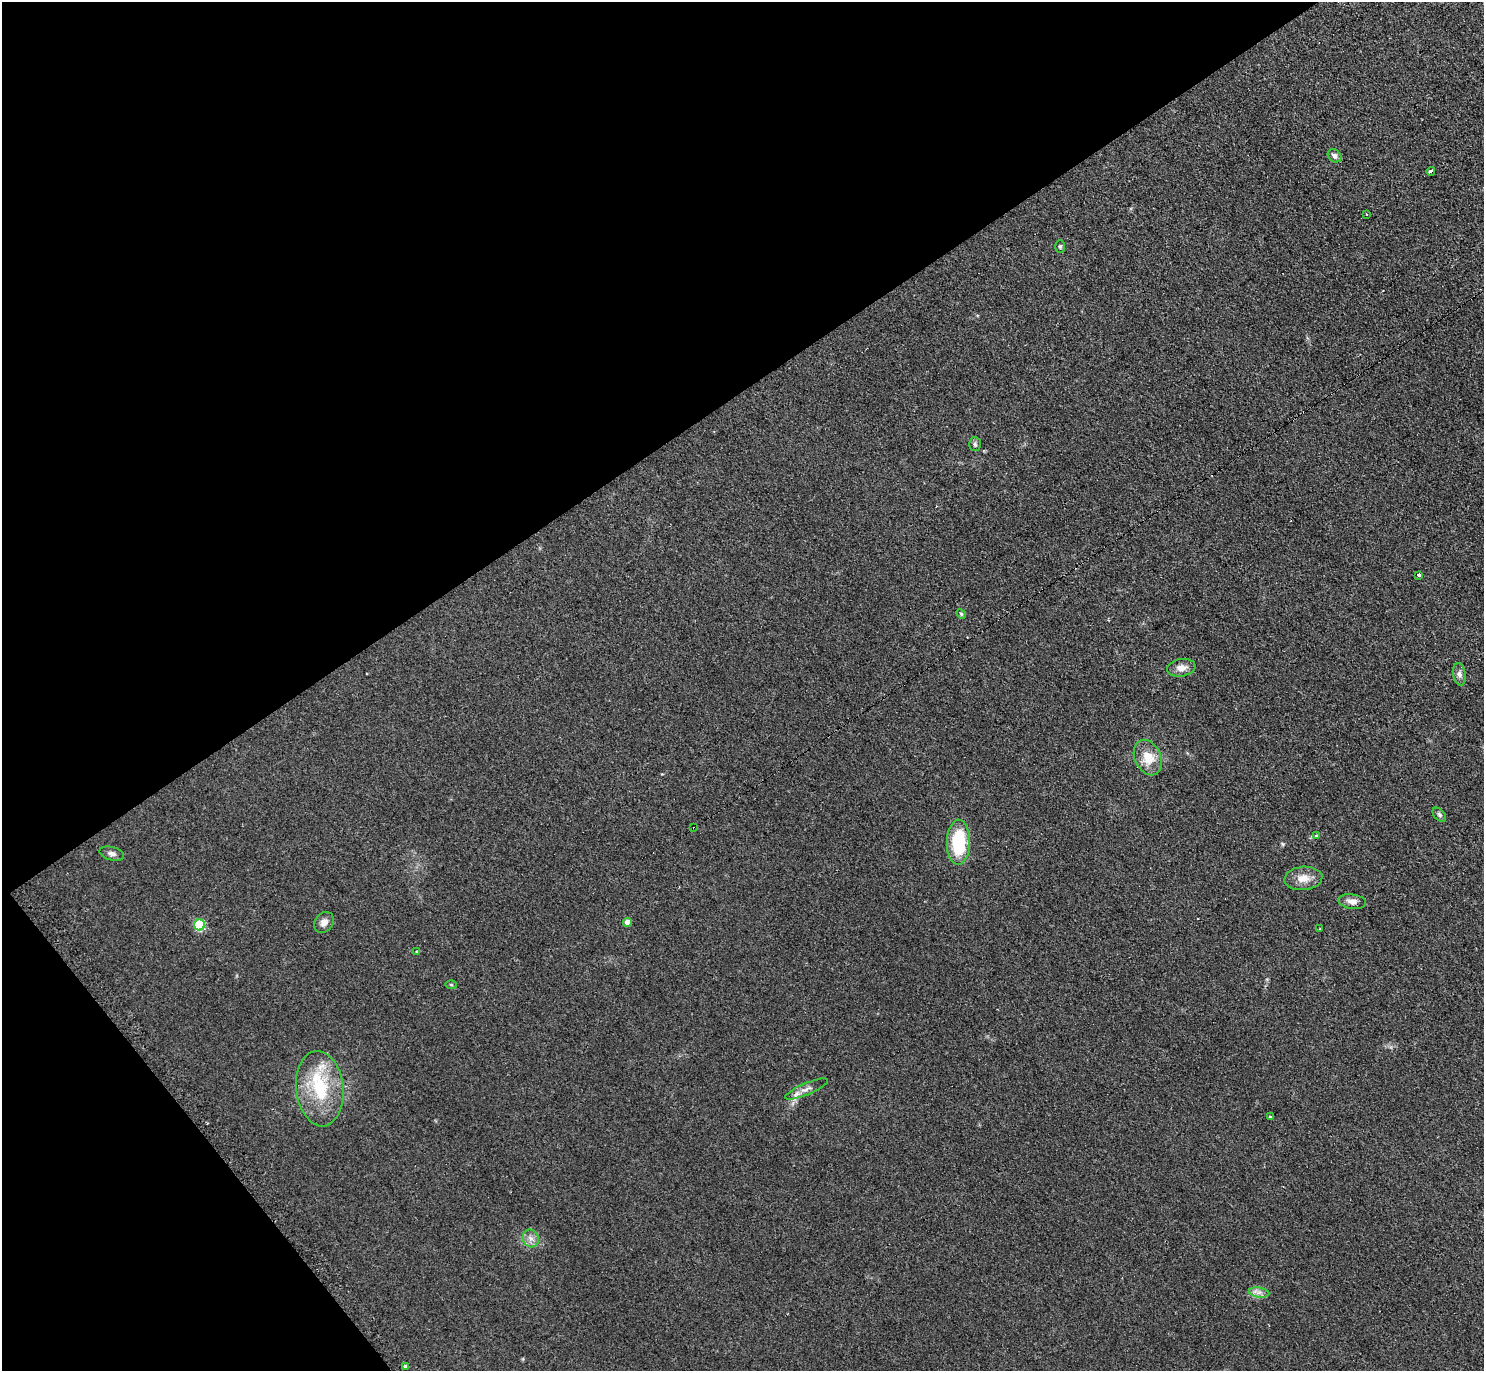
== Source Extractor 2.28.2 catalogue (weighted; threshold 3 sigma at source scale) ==
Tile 5 of 4 x 4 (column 1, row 2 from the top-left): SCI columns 7-1488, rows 2896-4264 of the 5951 x 5939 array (HDU 1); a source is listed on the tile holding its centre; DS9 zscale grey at full resolution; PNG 1486 x 1373 px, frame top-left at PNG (2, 2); each listed source drawn as its Kron ellipse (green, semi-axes under 4 px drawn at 4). Shown black and unused: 34% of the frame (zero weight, under 2 of 3 exposures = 2% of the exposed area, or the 3 px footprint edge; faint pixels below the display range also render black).
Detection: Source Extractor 2.28.2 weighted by HDU 2 'WHT'; one run over the whole footprint, this tile lists its part. Background 0.14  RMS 0.013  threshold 0.0567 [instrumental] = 3 sigma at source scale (4.5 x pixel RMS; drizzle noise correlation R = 1.50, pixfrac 1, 0.05/0.05 arcsec/px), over >= 5 px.
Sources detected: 29; all 29 listed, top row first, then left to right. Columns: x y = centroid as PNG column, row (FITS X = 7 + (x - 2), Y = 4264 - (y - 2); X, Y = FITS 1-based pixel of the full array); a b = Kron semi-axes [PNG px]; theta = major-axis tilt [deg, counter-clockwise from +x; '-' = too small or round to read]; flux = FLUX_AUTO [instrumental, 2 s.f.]
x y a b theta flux
1335 156 7 6 - 4.6
1431 171 4 3 - 10
1367 214 3 2 - 1.7
1060 246 6 5 - 2
975 444 7 6 - 2.7
1418 575 4 3 - 2.3
961 614 5 4 - 1.6
1181 668 14 8 8 9.5
1459 674 11 6 -81 5.1
1148 758 18 13 -65 24
1439 815 8 5 -46 2.9
694 828 3 3 - 12
1316 836 3 3 - 14
958 842 22 11 89 71
112 854 12 6 -14 4.8
1303 878 19 11 5 15
1352 902 14 7 -7 8
324 922 11 9 50 7.9
627 922 4 4 - 9.4
199 925 5 5 - 72
1320 929 3 2 - 1.2
417 952 4 3 - 2.1
451 985 6 4 -1 1.3
320 1089 38 23 -84 74
806 1089 23 6 23 8.4
1270 1116 3 2 - 0.93
531 1238 9 8 - 6.9
1259 1292 10 5 -8 5.1
405 1366 3 3 - 11
Overlapping masked pixels (flux is a lower limit): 1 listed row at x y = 694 828